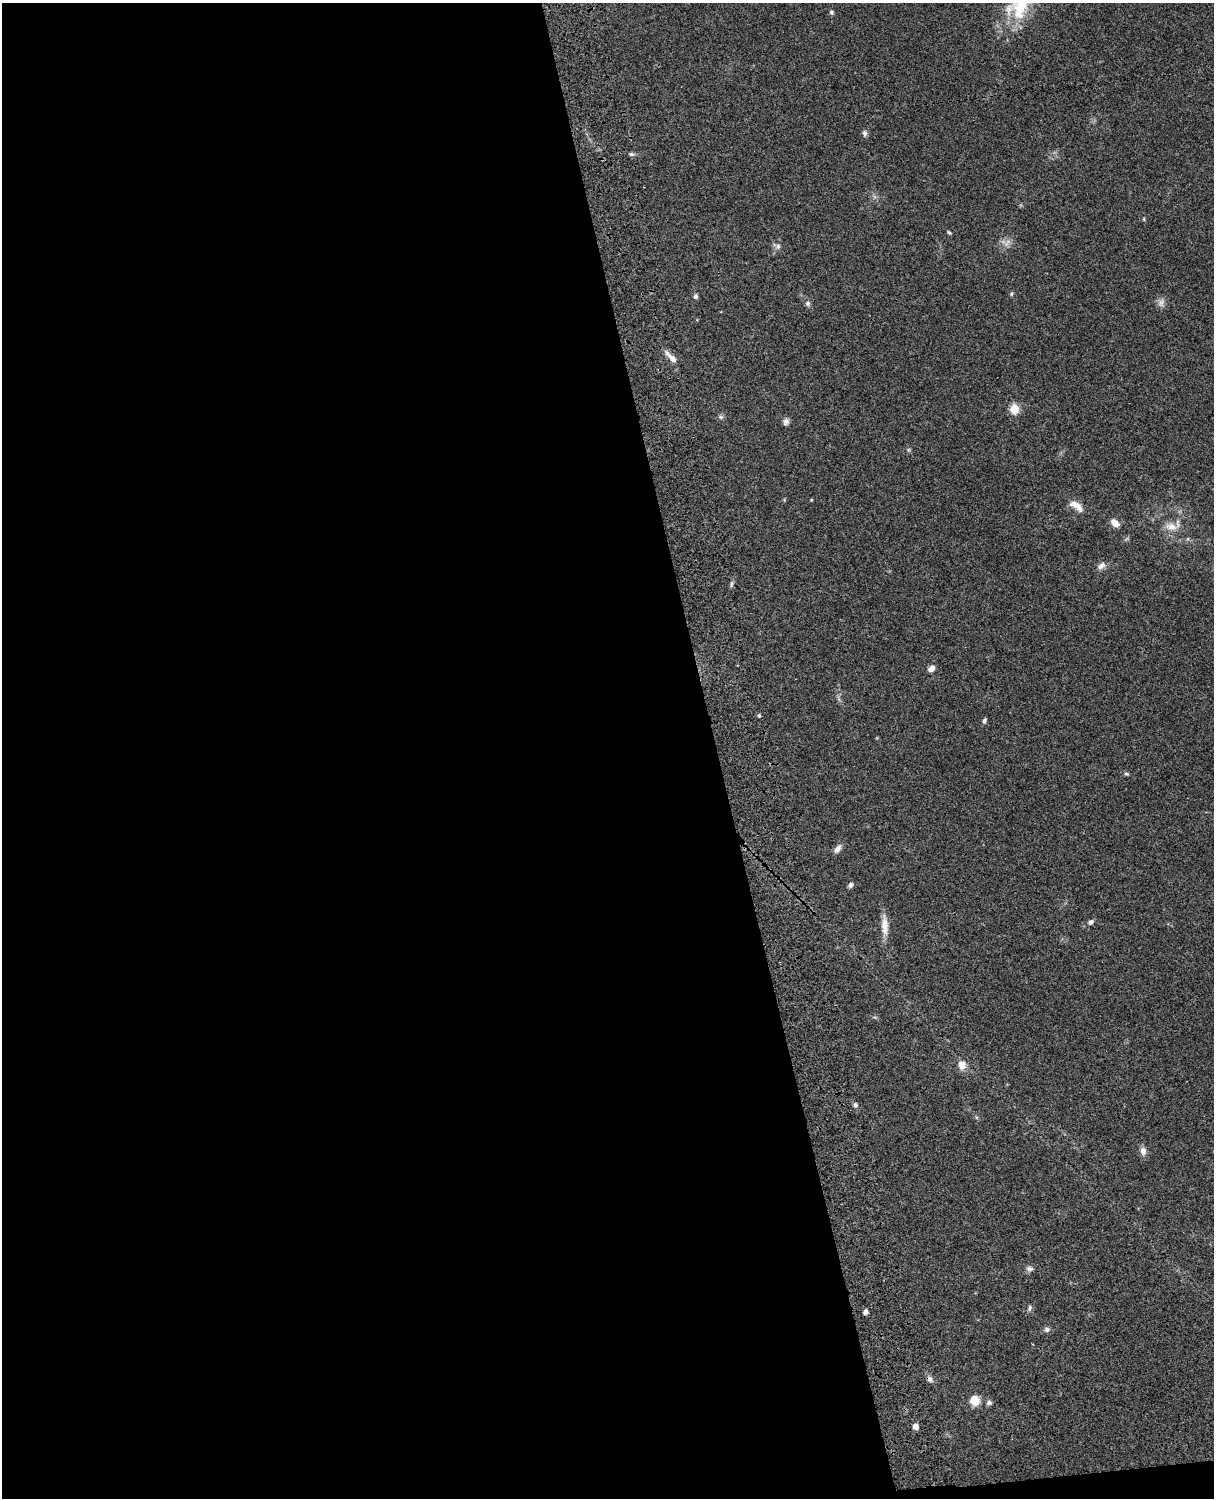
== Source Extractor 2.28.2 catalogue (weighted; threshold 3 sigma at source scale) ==
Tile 9 of 4 x 3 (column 1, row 3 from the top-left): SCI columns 121-1332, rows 277-1772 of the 5087 x 4927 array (HDU 1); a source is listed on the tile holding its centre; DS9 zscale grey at full resolution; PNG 1216 x 1500 px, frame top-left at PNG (2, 3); no overlay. Shown black and unused: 60% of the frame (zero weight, under 3 of 4 exposures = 6% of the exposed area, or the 3 px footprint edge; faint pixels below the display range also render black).
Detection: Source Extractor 2.28.2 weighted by HDU 2 'WHT'; one run over the whole footprint, this tile lists its part. Background 0.0787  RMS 0.0058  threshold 0.0262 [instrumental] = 3 sigma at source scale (4.5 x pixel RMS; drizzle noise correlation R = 1.50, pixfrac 1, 0.05/0.05 arcsec/px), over >= 5 px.
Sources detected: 45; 1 too faint to see at this stretch — not listed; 2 inside a brighter listed object's ellipse — not listed separately; the other 42 listed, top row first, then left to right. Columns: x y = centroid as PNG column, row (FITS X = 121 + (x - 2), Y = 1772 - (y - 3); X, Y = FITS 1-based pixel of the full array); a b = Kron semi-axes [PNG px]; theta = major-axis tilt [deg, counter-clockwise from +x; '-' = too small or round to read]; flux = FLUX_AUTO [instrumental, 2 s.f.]
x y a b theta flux
1020 7 36 23 70 30
831 12 5 5 - 1.1
865 133 8 6 -85 1.6
631 154 7 5 -14 1.2
1144 219 5 3 - 0.58
949 232 6 4 -37 0.83
777 246 11 7 -27 2.1
1012 294 6 4 58 0.82
695 296 6 5 - 1.4
808 303 7 6 - 1.5
1161 303 12 9 63 2.9
673 359 12 7 -47 3.3
1014 409 5 5 - 29
721 417 7 6 - 1.2
786 422 8 8 - 2
908 450 6 4 -90 0.85
784 500 4 4 - 0.54
811 500 3 3 - 0.5
1076 506 20 8 -36 6
1115 523 11 7 -40 4.3
1171 527 18 10 -11 6.3
1101 566 12 8 34 2.9
731 584 10 4 84 1.2
932 668 8 6 37 3.1
759 716 4 4 - 0.74
984 721 7 5 77 1.4
1126 774 7 4 -9 0.91
837 849 12 7 54 2.8
850 885 7 5 54 1.5
1091 922 8 6 34 1.8
885 926 25 9 -87 6.9
962 1065 12 10 -76 5
855 1105 6 5 - 1.3
1143 1151 11 8 -89 3.2
1029 1269 10 7 1 2
1030 1308 8 6 75 1.4
865 1312 5 5 - 1.8
1047 1329 8 7 - 1.8
930 1379 10 8 -50 2.2
975 1401 13 12 - 7.2
989 1403 7 7 - 1.7
915 1426 5 4 - 5.4
Isophote crosses this tile's border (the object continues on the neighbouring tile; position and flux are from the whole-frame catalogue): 1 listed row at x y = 1020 7